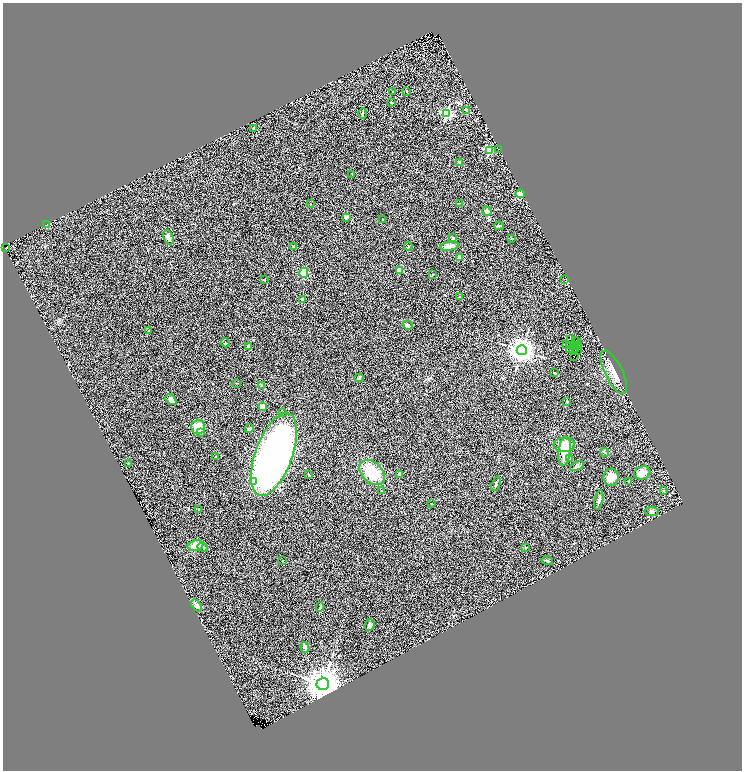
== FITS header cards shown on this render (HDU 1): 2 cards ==
NAXIS1  =                 1479
NAXIS2  =                 1536

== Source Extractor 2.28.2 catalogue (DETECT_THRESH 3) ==
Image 1479 x 1536 px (HDU 1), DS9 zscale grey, zoomed out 1/2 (1 PNG px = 2 x 2 image px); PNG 744 x 772 px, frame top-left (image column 2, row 1535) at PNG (3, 3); each listed source drawn as its Kron ellipse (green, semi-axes under 4 px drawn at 4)
Background 0.53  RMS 0.23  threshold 0.697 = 3 sigma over >= 5 px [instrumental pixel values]
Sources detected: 109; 14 cannot appear on this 1/2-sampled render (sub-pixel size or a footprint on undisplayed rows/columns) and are neither listed nor drawn; the other 95 listed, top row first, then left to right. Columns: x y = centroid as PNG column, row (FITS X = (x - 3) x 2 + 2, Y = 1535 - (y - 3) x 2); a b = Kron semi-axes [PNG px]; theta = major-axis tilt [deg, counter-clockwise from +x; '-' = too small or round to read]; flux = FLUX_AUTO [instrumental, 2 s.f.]
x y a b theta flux
407 91 2 2 - 20
393 92 2 2 - 40
391 102 2 2 - 19
466 111 3 2 - 23
363 113 5 3 - 56
446 113 4 4 - 5600
253 128 2 2 - 170
498 149 2 1 - 9.4
489 150 3 3 - 2800
460 163 4 3 - 190
352 174 2 2 - 15
520 194 4 4 - 310
459 203 3 2 - 18
310 204 2 2 - 51
487 211 5 4 - 150
346 217 4 4 - 85
383 219 2 2 - 23
47 225 3 2 - 16
499 226 5 3 - 51
168 237 7 4 -65 160
453 238 2 2 - 65
511 238 3 2 - 30
408 246 4 2 - 30
449 246 10 4 9 360
293 247 3 2 - 27
5 248 2 1 - 66
460 258 2 2 - 410
399 270 3 2 - 1100
304 273 5 4 - 820
432 275 3 2 - 19
564 279 2 2 - 13
264 280 3 2 - 21
460 297 3 3 - 81
303 299 2 2 - 300
408 325 5 4 - 130
148 331 3 2 - 32
571 339 2 1 - 25
576 340 3 1 - 15
577 342 3 1 - 15
225 343 4 3 - 35
566 344 2 1 - 28
569 345 3 1 - 17
579 345 2 1 - 2.8
249 346 4 3 - 45
576 346 3 1 - 21
522 350 5 5 - 55000
570 350 2 1 - 7.8
573 350 3 1 - 22
575 350 3 1 - 20
578 350 2 1 - 17
575 357 2 1 - 26
614 372 24 8 -63 590
555 373 2 2 - 28
359 378 4 3 - 54
236 383 3 2 - 19
262 386 4 3 - 88
171 400 6 3 -47 180
567 401 2 2 - 130
262 407 2 2 - 640
283 412 3 2 - 63
198 427 7 7 - 680
249 428 4 2 - 92
200 432 4 3 - 58
564 445 11 7 2 580
565 452 14 6 83 880
605 453 4 3 - 43
274 454 43 18 70 20000
215 457 3 2 - 13
570 458 4 3 - 50
128 464 3 2 - 19
577 466 7 3 24 68
372 472 15 10 -44 1400
642 473 8 6 19 510
399 474 2 2 - 210
309 475 3 2 - 24
611 477 9 7 -83 410
629 481 3 2 - 23
253 482 3 3 - 380
496 484 7 3 70 62
381 491 2 2 - 70
664 491 3 3 - 40
599 500 10 3 76 130
431 503 2 2 - 16
199 509 2 2 - 48
652 512 7 4 -9 98
195 545 8 5 10 430
203 547 5 3 - 94
526 547 2 2 - 40
547 560 5 3 - 76
282 561 2 1 - 17
197 605 7 4 -54 220
320 607 4 3 - 83
369 625 6 4 66 120
305 647 6 4 -72 92
323 684 6 6 - 120000
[14 sub-pixel or undisplayed-footprint detections neither listed nor drawn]